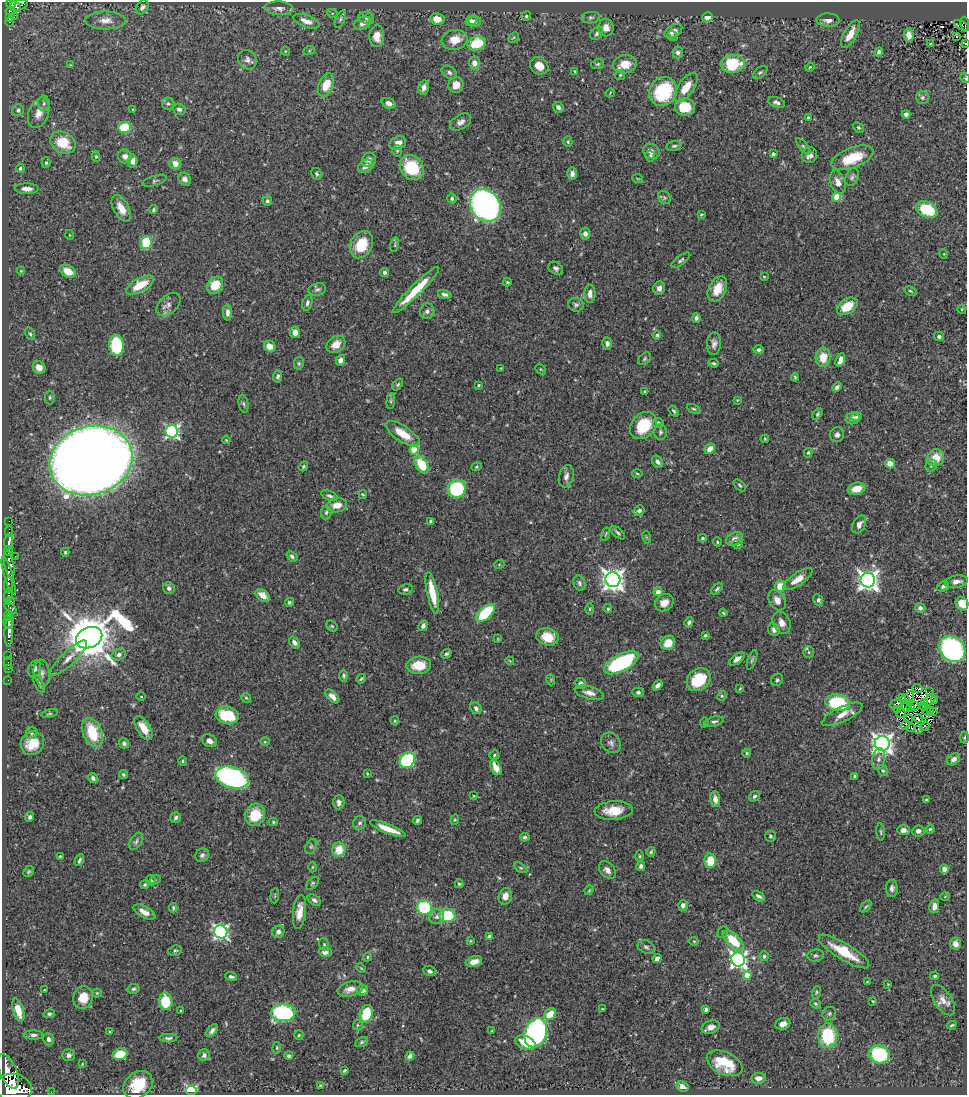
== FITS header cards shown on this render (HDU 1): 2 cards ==
NAXIS1  =                  965
NAXIS2  =                 1093

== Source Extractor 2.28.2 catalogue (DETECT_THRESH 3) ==
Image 965 x 1093 px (HDU 1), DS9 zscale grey, 1 PNG px = 1 image px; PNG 969 x 1097 px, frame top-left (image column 1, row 1093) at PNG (2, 2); each listed source drawn as its Kron ellipse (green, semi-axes under 4 px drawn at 4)
Background 0.453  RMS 0.021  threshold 0.0624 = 3 sigma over >= 5 px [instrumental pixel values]
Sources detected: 492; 4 with non-positive FLUX_AUTO (blend fragments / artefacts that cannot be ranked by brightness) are neither listed nor drawn; the other 488 listed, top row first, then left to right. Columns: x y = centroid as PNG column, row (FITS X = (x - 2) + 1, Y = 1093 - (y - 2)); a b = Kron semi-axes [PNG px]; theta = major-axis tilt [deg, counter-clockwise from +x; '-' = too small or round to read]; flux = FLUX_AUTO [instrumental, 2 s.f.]
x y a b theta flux
11 3 6 5 - 190
19 5 9 5 13 140
15 6 7 4 -49 160
142 7 7 6 - 4.7
279 8 14 7 -3 7.9
10 11 4 3 - 32
332 13 5 3 - 1.4
526 16 5 4 - 2.7
14 17 2 2 - 2.6
707 17 5 5 - 8.7
9 18 3 3 - 33
366 18 8 6 -17 3.2
591 18 9 5 8 3.7
340 19 9 4 66 3.1
437 19 7 5 -12 17
105 20 20 9 0 15
828 20 11 6 -1 8.8
306 21 14 6 -21 11
471 21 6 5 - 5.4
475 21 6 5 - 4.7
9 22 4 3 - 6.9
363 23 9 6 23 7.7
965 24 7 3 -85 30
962 25 8 4 -30 5.4
606 28 9 7 -84 9.3
673 31 10 6 32 7.5
597 34 7 5 48 3.4
850 34 15 6 61 21
909 35 7 4 -83 10
377 36 11 7 86 16
672 36 6 4 -40 2
956 36 3 2 - 2.3
513 37 6 4 45 1.7
455 40 13 10 10 21
477 43 9 7 16 50
965 43 3 2 - 1.2
931 44 3 3 - 1.8
285 51 5 3 - 1.3
309 51 6 4 19 1.7
678 52 6 5 - 4.8
879 52 4 4 - 3.9
247 60 10 9 - 6.7
474 63 6 5 - 8.6
598 64 6 5 - 2.3
625 64 12 9 11 23
733 64 12 9 8 68
70 65 4 3 - 1.1
539 66 10 8 -35 16
810 67 5 4 - 1.4
575 71 4 3 - 1.3
449 72 8 5 -34 4.2
760 72 8 5 36 3
620 75 5 5 - 2.1
965 78 5 4 - 1.7
326 85 12 7 68 27
456 85 8 7 - 14
424 87 7 5 78 7.9
686 87 17 8 55 24
663 91 15 13 53 100
610 93 5 3 - 1.2
922 98 6 6 - 3.7
776 102 9 5 -17 4.6
44 103 8 6 89 3.5
388 103 7 5 -20 6.1
168 104 6 6 - 3.2
558 107 5 5 - 3.8
685 107 10 8 -4 38
179 109 6 5 - 4.7
18 110 6 5 - 3.9
133 110 4 2 - 1.1
39 113 16 10 70 16
906 114 4 4 - 4
808 117 4 4 - 2.2
461 122 11 7 32 7.2
125 127 6 5 - 52
858 128 5 4 - 2.5
568 142 5 4 - 1.9
63 143 13 10 -30 39
398 143 9 6 26 8.9
674 146 8 4 14 2.9
803 146 10 4 -50 3.1
397 151 6 5 - 2.1
651 151 8 7 - 6.8
773 154 3 3 - 4.6
809 155 8 7 - 8.8
125 156 7 7 - 6.8
650 156 5 5 - 4.4
96 157 5 4 - 1.8
852 158 22 10 21 45
369 160 7 7 - 6.5
132 161 6 5 - 8.4
46 163 5 4 - 2.5
175 164 6 5 - 12
365 166 8 6 35 8.6
20 168 5 4 - 2.6
412 168 13 11 -48 66
316 174 6 5 - 2.7
572 174 6 5 - 5.4
852 177 9 6 65 4
185 179 6 6 - 5.4
638 179 5 3 - 1.2
155 181 12 5 16 3.5
838 182 12 7 -69 12
27 189 12 5 -1 9.1
837 197 4 4 - 42
452 198 5 4 - 2.8
664 198 7 6 - 3
267 201 5 4 - 2.7
485 205 17 14 -54 530
121 208 14 7 -61 17
153 210 5 4 - 2.4
927 210 11 7 -25 73
701 214 3 2 - 1.3
585 234 6 5 - 6.3
70 235 5 3 - 1.1
146 242 6 5 - 53
361 245 14 11 62 38
395 245 7 3 78 1.5
944 254 5 3 - 1.1
681 260 11 4 36 3.1
556 268 8 6 -37 4
21 271 4 4 - 1.3
68 271 8 6 -28 21
384 272 4 4 - 3.6
764 277 4 2 - 1
507 282 4 3 - 1.7
140 285 15 7 29 34
215 285 9 7 53 30
659 288 7 6 - 7.1
317 289 9 6 13 3.7
717 289 13 8 63 23
416 290 32 5 45 51
910 291 6 4 -26 2
445 294 7 4 -14 3.9
590 294 9 5 89 7.9
307 303 8 5 74 4.1
168 305 14 9 43 8.9
576 305 7 6 - 3.4
847 306 11 7 33 34
962 309 4 4 - 1.6
427 311 8 7 - 5.4
227 312 8 4 -88 6.2
696 318 5 3 - 3.8
295 332 5 5 - 10
30 334 6 4 -62 2.4
657 335 4 4 - 2.9
939 336 5 4 - 4.4
607 343 6 5 - 5.1
336 344 10 7 35 16
714 344 11 7 88 6.8
116 345 11 7 -87 89
270 346 6 5 - 17
759 350 5 4 - 3.5
823 357 9 7 87 24
645 359 7 5 43 2.3
340 360 5 4 - 7.4
840 360 7 4 67 9.5
299 363 6 5 - 2.6
713 363 5 4 - 2.3
39 367 6 6 - 15
501 368 3 3 - 0.89
541 369 6 3 -46 1.6
278 376 6 4 83 4.1
795 377 4 3 - 1.9
398 384 7 4 53 2.1
478 385 3 2 - 1.6
837 387 5 4 - 3.5
645 391 4 3 - 2.1
50 397 7 5 -90 2.4
737 400 4 3 - 1.4
391 401 8 4 82 2.6
243 404 9 4 -79 2.7
694 409 7 4 -26 2.2
674 411 6 3 -52 2.3
817 414 6 4 56 2.2
857 417 5 4 - 2.2
853 418 7 6 - 5.3
658 423 5 5 - 2.3
643 425 15 11 47 61
172 431 6 6 - 290
660 432 8 6 89 3.5
403 434 20 8 -34 29
837 435 7 7 - 5.4
765 439 4 3 - 1.5
226 440 4 3 - 1.3
710 449 6 4 45 14
414 450 4 4 - 44
808 453 5 3 - 1.9
936 458 9 8 - 24
91 460 42 34 17 4200
657 462 6 5 - 5.8
890 464 5 4 - 12
422 465 10 6 -60 48
303 466 5 3 - 2
931 466 6 5 - 3.1
477 467 5 4 - 1.8
637 473 5 3 - 1.6
566 476 11 7 75 7.6
740 485 7 4 -45 2.3
457 489 9 9 - 110
857 489 9 6 14 17
363 494 4 3 - 1.7
330 496 9 4 -19 3.5
337 505 10 7 8 14
639 511 6 5 - 4.2
326 512 7 5 85 2.9
9 521 2 2 - 2.4
431 521 4 4 - 2.6
859 524 9 6 60 7
9 531 5 2 - 28
618 533 9 4 -42 2.9
606 534 7 2 75 1.3
646 537 6 4 -71 1.5
702 538 4 3 - 1.6
735 539 9 6 26 11
9 542 7 3 86 620
717 542 4 4 - 1.8
738 544 5 4 - 2.1
8 551 5 3 - 220
65 552 4 3 - 2
15 556 2 2 - 5.9
292 556 6 4 -38 3.9
9 564 14 4 -78 1100
499 565 5 3 - 1.2
9 576 19 4 -73 260
798 579 17 6 35 18
613 580 7 7 - 1000
868 580 7 7 - 790
956 582 11 6 10 9.4
579 583 8 5 -69 3.6
8 585 8 3 88 220
780 586 6 5 - 23
943 586 6 4 26 3.9
169 588 6 5 - 4.5
405 589 7 5 13 3.3
717 589 7 4 43 2.8
658 592 4 4 - 9.5
432 593 21 5 -78 33
8 595 7 4 77 160
263 595 8 5 -36 12
777 600 11 8 -59 12
818 600 6 4 -63 4
10 601 5 3 - 140
289 602 4 4 - 3.4
664 603 10 8 34 13
962 604 7 6 - 18
10 608 7 4 -45 140
920 608 5 5 - 4.4
590 609 6 4 89 1.8
608 609 4 4 - 2.4
486 613 11 6 44 83
723 613 4 3 - 1.7
8 616 5 3 - 160
9 621 7 5 83 390
689 622 5 3 - 3
782 623 11 8 -63 9.9
332 626 6 5 - 2
423 626 6 4 59 5.1
774 629 6 5 - 5.1
9 632 15 4 88 670
705 635 3 3 - 2.1
547 637 11 8 -15 32
89 638 14 10 24 7100
498 639 4 2 - 0.94
294 642 6 4 -53 4.8
668 643 8 7 - 21
952 649 14 11 -47 320
809 652 6 5 - 2.6
446 654 5 4 - 2.6
119 655 7 5 23 4.9
8 656 2 2 - 7.9
69 658 24 7 43 14
737 659 9 4 35 6.7
752 660 10 4 70 2.7
510 661 4 3 - 1.2
8 663 5 2 - 10
621 663 19 8 28 170
419 665 12 8 4 29
8 669 2 2 - 4.7
35 669 8 6 69 6.5
42 673 13 8 -79 7.6
344 676 6 4 -89 2.1
361 679 5 3 - 1.7
8 680 2 2 - 5.5
551 680 5 3 - 1.4
699 680 13 10 37 54
777 680 6 5 - 3.2
581 683 5 5 - 5.7
39 684 10 4 -63 3.3
658 685 5 4 - 5.9
740 688 4 3 - 1.5
917 688 5 2 - 0.96
638 692 5 4 - 3.1
929 692 2 2 - 1.4
589 693 15 6 -15 9.2
332 696 8 5 -44 8.6
722 696 5 4 - 1.7
909 696 5 3 - 0.66
141 697 5 3 - 1.2
246 698 5 4 - 1.8
902 698 2 2 - 0.92
905 700 5 2 - 1.6
930 700 6 2 48 1.7
934 700 3 2 - 0.36
925 702 3 2 - 1.7
838 703 12 8 -10 110
896 704 6 3 18 2.7
906 706 5 2 - 1.9
915 706 4 3 - 3.5
910 707 3 2 - 1.2
923 707 2 2 - 1.7
476 708 6 5 - 3.9
897 710 3 2 - 2.9
930 710 4 2 - 1.2
927 711 5 2 - 1.4
934 712 3 2 - 2.4
49 713 8 4 14 2.3
901 713 5 3 - 0.22
842 714 22 7 26 16
926 714 3 2 - 1.6
227 715 11 8 -12 58
909 719 4 2 - 1.5
918 719 4 2 - 1
395 721 4 4 - 1.7
714 721 9 5 13 3.6
704 723 5 3 - 1.8
905 725 5 2 - 3.3
925 726 5 2 - 1.4
143 728 13 6 -57 21
911 728 4 3 - 3.2
918 729 3 2 - 1
31 733 6 5 - 3.1
92 733 15 9 -66 58
965 737 6 3 88 1.6
209 741 8 6 -26 6.9
265 742 5 3 - 1.3
32 743 12 11 - 29
124 743 5 5 - 3.1
611 743 11 9 -46 6.1
882 743 7 7 - 920
747 753 4 4 - 2.1
494 755 5 4 - 2.1
879 759 11 6 79 5.6
954 759 7 5 41 6
407 760 8 7 - 130
182 761 4 4 - 1.5
496 767 8 5 -61 16
883 771 6 4 -55 2.2
367 774 3 3 - 1.3
123 775 4 4 - 2.1
854 776 4 4 - 2.2
93 778 5 4 - 4.2
232 778 17 10 -15 330
474 796 4 4 - 1.3
754 796 6 4 37 2.9
715 799 8 5 -84 8.9
926 800 4 3 - 1.6
339 802 7 5 89 5.1
614 810 19 9 4 28
255 815 11 10 - 41
30 817 5 4 - 3.3
176 818 5 5 - 3.6
417 820 4 4 - 2.9
455 820 5 4 - 1.7
273 822 4 4 - 1.8
359 823 7 6 - 3.5
388 829 19 4 -22 23
930 829 4 4 - 1.9
903 830 6 5 - 5.4
918 831 6 5 - 5.4
881 832 9 3 -85 2.2
770 836 5 5 - 2.9
525 837 5 4 - 2.4
136 841 10 5 57 3.8
311 846 8 5 63 3.1
339 850 7 6 - 27
651 852 5 4 - 1.9
202 855 7 6 - 3.9
60 856 3 2 - 1.1
640 856 6 4 -89 1.9
79 860 6 3 64 2.7
710 861 7 6 - 33
641 866 5 4 - 4.5
312 867 5 3 - 1.3
521 868 7 4 -30 2.6
944 869 4 4 - 6.1
607 870 10 7 -49 7.6
29 871 6 5 - 2.1
151 880 5 4 - 2.1
155 880 6 3 19 1.2
312 883 8 5 45 2.3
145 884 5 4 - 2.1
459 884 4 3 - 2
892 888 8 6 89 5.2
589 890 5 4 - 1.6
275 896 7 3 85 1.5
505 896 8 6 74 9.5
758 896 7 4 -31 3.9
945 896 5 3 - 1
314 900 7 5 -36 3.9
683 905 5 4 - 6
866 906 7 3 48 1.8
934 906 7 5 79 8.4
424 907 7 7 - 92
173 908 5 3 - 2.2
144 912 12 5 -29 11
299 912 17 6 83 16
447 915 8 6 -14 66
437 917 8 7 - 5.8
221 932 7 6 - 350
278 932 6 6 - 5.4
723 932 6 5 - 2.5
489 937 4 4 - 6.1
733 940 12 6 -45 43
470 941 4 3 - 1.3
694 941 4 4 - 1.4
324 944 6 4 -69 1.9
955 944 6 5 - 11
646 947 9 6 -24 3.8
175 951 7 5 17 2.8
325 952 6 5 - 6.5
844 952 29 8 -31 44
764 956 5 4 - 2.7
816 956 8 6 9 3.1
367 957 4 3 - 1.5
657 958 5 4 - 6
738 960 7 7 - 460
474 962 8 5 17 11
361 968 5 3 - 1.3
429 971 6 5 - 3.7
747 975 4 4 - 21
935 976 4 3 - 2
231 977 6 4 -18 3
867 982 3 2 - 0.87
888 984 3 3 - 0.96
134 989 6 5 - 2.8
350 989 13 7 14 11
44 990 3 2 - 1.1
362 990 6 5 - 5.2
816 992 6 4 72 1.8
97 993 4 4 - 1.6
83 997 11 9 73 24
943 1000 17 9 -56 12
166 1001 9 6 -84 45
873 1001 3 2 - 1.3
816 1004 5 4 - 2.3
602 1009 4 3 - 1
18 1010 12 5 -74 20
706 1010 4 3 - 3.2
181 1011 3 3 - 1.7
283 1013 12 8 0 180
49 1014 6 4 11 2.4
366 1014 9 6 74 46
550 1014 6 5 - 26
829 1014 7 6 - 3.1
783 1024 7 6 - 9.9
358 1025 5 5 - 1.9
952 1025 5 3 - 2
711 1027 9 6 21 9.3
212 1031 7 4 48 4.5
492 1031 3 3 - 1.4
110 1032 3 3 - 1.1
536 1033 15 11 72 400
34 1035 10 4 -1 4.3
299 1035 4 4 - 1.7
828 1036 12 9 85 80
168 1038 9 4 1 3.1
48 1039 6 5 - 4.4
361 1042 7 4 28 2.2
525 1043 10 6 -24 22
277 1048 6 4 84 1.7
120 1054 7 5 17 30
879 1054 10 9 - 120
68 1055 6 5 - 4.8
204 1055 6 5 - 4.4
289 1056 4 4 - 3.2
410 1056 5 3 - 4.3
725 1063 19 11 -25 41
82 1064 3 2 - 1.1
344 1070 4 3 - 2.1
8 1071 18 8 -66 1800
759 1078 7 5 5 11
138 1085 16 12 39 46
320 1085 3 3 - 0.87
682 1087 6 5 - 5.9
13 1088 18 14 -9 4900
191 1090 5 4 - 170
51 1092 2 2 - 3.6
At the frame edge (FLAGS 8, measured only in part): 5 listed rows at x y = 11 3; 965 24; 965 43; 965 78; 13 1088
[4 non-positive-flux detections neither listed nor drawn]